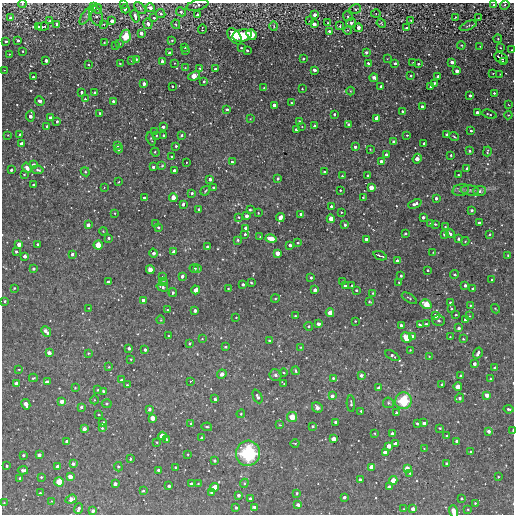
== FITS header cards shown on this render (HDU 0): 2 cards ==
NAXIS1  =                  512
NAXIS2  =                  512

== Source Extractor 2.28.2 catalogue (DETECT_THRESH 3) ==
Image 512 x 512 px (HDU 0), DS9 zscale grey, 1 PNG px = 1 image px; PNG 516 x 516 px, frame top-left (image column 1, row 512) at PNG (2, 3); each listed source drawn as its Kron ellipse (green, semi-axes under 4 px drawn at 4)
Background 2480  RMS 120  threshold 359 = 3 sigma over >= 5 px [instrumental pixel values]
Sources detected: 457; all 457 listed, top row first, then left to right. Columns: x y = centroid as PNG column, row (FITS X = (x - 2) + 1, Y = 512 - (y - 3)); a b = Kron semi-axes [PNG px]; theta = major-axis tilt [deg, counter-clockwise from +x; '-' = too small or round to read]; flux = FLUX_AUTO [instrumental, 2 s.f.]
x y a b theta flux
22 4 4 3 - 8200
124 4 3 3 - 11000
197 5 11 5 15 23000
494 5 3 3 - 18000
505 5 5 4 - 14000
93 7 3 3 - 47000
140 8 7 4 -48 16000
150 8 5 4 - 53000
98 9 5 3 - 9100
125 9 4 3 - 26000
355 9 6 4 11 16000
181 12 5 4 - 28000
376 13 5 3 - 7600
161 14 5 4 - 20000
197 15 3 3 - 15000
315 15 3 3 - 42000
86 16 10 4 57 17000
96 16 10 6 -70 38000
135 16 6 3 -74 32000
348 16 5 4 - 14000
455 17 3 2 - 5300
10 18 4 3 - 32000
154 18 3 3 - 14000
478 18 2 2 - 5300
411 20 2 2 - 5300
50 21 4 4 - 11000
112 21 4 4 - 45000
310 21 3 3 - 8400
328 23 4 3 - 5500
351 23 5 5 - 22000
381 23 5 3 - 7800
56 24 4 3 - 20000
104 24 4 3 - 9400
148 24 5 4 - 26000
176 24 5 3 - 6900
314 24 4 3 - 58000
43 26 6 3 10 17000
274 26 5 3 - 7300
340 26 3 2 - 12000
468 26 9 4 21 16000
38 27 3 2 - 10000
358 28 4 3 - 37000
407 28 3 3 - 27000
202 29 5 2 - 5900
348 30 4 3 - 8200
329 31 3 3 - 18000
141 33 4 3 - 47000
251 34 5 5 - 130000
242 35 10 6 11 430000
125 36 6 5 - 180000
235 36 9 5 -51 290000
498 39 4 4 - 8000
18 40 3 3 - 24000
172 40 3 3 - 7900
6 41 3 3 - 21000
104 42 2 2 - 5500
119 44 3 3 - 12000
115 45 3 2 - 11000
461 45 4 3 - 7000
480 46 2 2 - 5200
185 47 3 3 - 13000
241 48 3 3 - 9400
501 48 3 2 - 6000
247 50 3 3 - 14000
512 50 3 3 - 8200
23 51 3 3 - 9900
186 51 3 3 - 9700
366 52 3 3 - 26000
169 53 3 3 - 38000
9 54 2 2 - 4500
501 58 7 5 -29 40000
136 59 3 3 - 12000
303 59 3 2 - 11000
387 59 2 2 - 4200
46 60 3 3 - 36000
132 61 3 3 - 7700
162 61 3 3 - 29000
452 62 3 3 - 39000
503 62 4 2 - 13000
121 63 4 2 - 7900
174 63 2 2 - 4200
368 63 3 3 - 22000
395 63 3 3 - 20000
413 63 2 2 - 6900
418 64 3 3 - 17000
88 65 3 2 - 6000
185 68 4 4 - 7200
200 68 3 2 - 8100
215 69 3 3 - 17000
4 70 2 2 - 4700
314 70 4 3 - 44000
457 71 4 3 - 46000
493 73 2 2 - 4500
500 74 2 2 - 4300
194 76 6 4 25 110000
411 76 3 2 - 7500
438 76 3 3 - 20000
33 77 3 3 - 13000
374 78 4 3 - 33000
204 81 3 3 - 16000
434 83 3 3 - 10000
144 84 3 3 - 37000
172 86 3 2 - 12000
381 86 3 3 - 16000
431 87 3 3 - 21000
264 88 3 3 - 6400
302 89 3 2 - 8300
350 91 4 3 - 6400
82 92 3 3 - 22000
95 93 3 3 - 12000
494 93 3 3 - 11000
470 95 3 3 - 19000
85 99 3 3 - 9700
40 101 5 3 - 20000
113 101 3 3 - 19000
291 103 3 2 - 9300
274 105 3 3 - 37000
509 105 3 2 - 13000
422 107 3 3 - 29000
227 109 3 3 - 16000
402 111 3 3 - 13000
477 112 3 3 - 34000
100 113 3 3 - 9700
334 114 3 3 - 18000
489 114 7 3 -18 10000
508 115 4 4 - 7500
30 116 5 3 - 49000
51 118 3 3 - 47000
377 118 4 3 - 61000
250 119 3 2 - 6100
57 121 3 3 - 19000
300 121 3 3 - 16000
349 125 3 3 - 37000
47 126 3 3 - 12000
315 126 3 3 - 26000
163 127 3 3 - 28000
302 127 2 2 - 5200
296 129 3 3 - 23000
471 131 3 3 - 14000
155 132 3 2 - 7300
20 134 3 3 - 14000
447 134 3 3 - 24000
8 135 2 2 - 4800
156 135 3 3 - 8400
181 135 4 4 - 18000
407 135 3 3 - 10000
164 136 3 3 - 21000
454 137 5 3 - 8000
151 139 7 3 -72 9000
393 142 3 3 - 23000
22 144 4 4 - 57000
424 144 3 3 - 33000
117 145 3 3 - 20000
176 146 3 3 - 17000
355 147 3 3 - 26000
119 149 4 3 - 12000
370 149 3 2 - 5400
469 151 3 3 - 9900
487 151 5 2 - 9600
155 152 4 2 - 11000
386 155 3 3 - 42000
451 155 3 2 - 11000
171 156 3 2 - 7900
417 159 5 4 - 70000
381 161 3 3 - 29000
186 162 3 2 - 8000
232 162 3 3 - 13000
33 164 3 3 - 23000
162 166 4 3 - 8900
153 167 3 3 - 19000
27 168 5 4 - 44000
467 169 3 3 - 40000
11 170 3 3 - 16000
38 170 6 4 -8 16000
174 171 3 3 - 39000
85 172 5 4 - 7800
324 172 3 2 - 11000
24 174 3 2 - 8200
368 175 3 3 - 11000
458 175 3 2 - 8900
342 176 4 3 - 7600
278 178 3 3 - 14000
210 179 3 3 - 44000
119 182 2 2 - 6300
34 185 3 3 - 14000
104 187 3 3 - 6000
213 187 3 3 - 8900
371 187 4 4 - 66000
340 190 3 3 - 10000
461 190 8 6 14 20000
470 190 9 5 -4 19000
205 191 5 3 - 8700
479 191 6 5 - 21000
192 193 3 3 - 15000
144 197 3 3 - 21000
363 197 3 2 - 7200
173 198 4 4 - 83000
436 198 3 3 - 25000
183 204 4 3 - 27000
415 204 7 4 22 32000
331 206 3 3 - 17000
199 209 3 3 - 16000
250 210 3 3 - 12000
472 210 3 2 - 11000
341 212 2 2 - 6800
115 213 2 2 - 6400
258 213 3 2 - 5000
301 214 3 3 - 34000
246 216 3 3 - 37000
239 217 3 2 - 9900
280 217 4 3 - 41000
423 217 3 3 - 26000
331 219 4 4 - 87000
431 223 4 3 - 10000
479 223 3 3 - 34000
155 224 3 3 - 6600
435 224 3 3 - 7700
88 225 4 3 - 41000
345 225 3 3 - 18000
158 227 4 3 - 11000
445 227 3 2 - 6000
246 228 4 3 - 45000
103 231 4 3 - 7400
405 233 3 3 - 12000
245 234 3 3 - 17000
444 234 3 3 - 24000
450 234 4 3 - 24000
489 234 3 2 - 9400
260 237 3 3 - 5900
109 238 3 3 - 14000
271 238 6 4 -15 86000
367 239 4 3 - 48000
459 239 4 4 - 13000
238 240 4 3 - 11000
465 241 4 4 - 7600
298 243 3 3 - 13000
19 244 4 4 - 52000
38 244 3 3 - 22000
98 245 4 4 - 100000
290 245 3 3 - 34000
207 247 3 3 - 14000
16 251 3 3 - 21000
174 252 4 3 - 48000
433 252 3 2 - 4400
153 253 4 3 - 36000
277 253 4 4 - 70000
72 254 3 3 - 25000
508 255 3 3 - 9900
25 256 3 3 - 36000
380 256 7 2 -20 20000
397 261 3 3 - 31000
194 268 4 3 - 17000
33 269 3 3 - 16000
197 269 4 3 - 25000
150 270 4 4 - 47000
428 270 3 2 - 11000
454 274 4 3 - 8900
182 276 3 3 - 31000
401 276 3 3 - 14000
163 277 3 3 - 18000
311 278 4 3 - 11000
492 280 3 3 - 12000
108 282 3 3 - 28000
163 282 4 4 - 12000
251 282 3 2 - 12000
343 282 3 3 - 14000
399 282 2 2 - 6000
243 284 3 3 - 20000
352 285 3 2 - 6800
465 285 3 3 - 24000
345 286 4 3 - 27000
162 287 6 4 -17 21000
14 288 3 3 - 7400
228 288 4 3 - 9200
472 289 3 3 - 11000
196 290 4 4 - 64000
315 290 3 3 - 36000
356 290 3 3 - 11000
173 293 4 3 - 20000
373 293 3 3 - 8400
275 298 4 4 - 10000
409 298 8 4 -32 11000
143 300 3 3 - 34000
5 301 3 3 - 12000
369 302 4 2 - 8800
450 303 4 3 - 13000
426 304 6 4 -32 120000
470 305 3 3 - 7400
89 308 2 2 - 5800
451 308 3 3 - 9000
496 309 5 2 - 7400
167 310 3 3 - 6100
195 311 3 3 - 30000
330 313 4 4 - 86000
435 315 4 4 - 50000
456 315 3 3 - 10000
295 316 3 2 - 9300
470 316 4 2 - 4700
236 317 2 2 - 4000
161 320 4 3 - 6200
439 320 6 5 - 18000
465 320 3 3 - 14000
355 321 3 3 - 7700
318 324 3 3 - 36000
426 324 3 3 - 15000
401 325 3 3 - 32000
420 325 4 3 - 18000
309 326 4 4 - 13000
459 328 3 3 - 29000
46 331 6 3 -47 45000
169 336 3 2 - 7600
412 336 4 4 - 32000
450 337 2 2 - 5600
406 338 6 4 -51 130000
202 339 3 3 - 6400
463 339 3 3 - 9300
269 340 3 3 - 13000
189 343 3 3 - 14000
225 347 3 3 - 17000
301 347 4 4 - 7300
129 348 3 3 - 27000
145 350 3 3 - 24000
410 350 3 3 - 5800
49 353 4 3 - 54000
88 353 4 3 - 9700
478 353 6 3 57 25000
392 356 8 4 -31 21000
429 356 4 2 - 4800
131 359 4 3 - 7500
474 364 3 3 - 34000
109 367 3 3 - 8300
495 368 3 3 - 26000
19 369 4 2 - 6600
295 371 4 3 - 14000
284 372 4 2 - 7400
222 374 5 4 - 35000
275 375 6 5 - 24000
361 375 3 3 - 27000
461 376 3 3 - 22000
33 378 4 3 - 9100
333 378 4 3 - 13000
490 379 3 3 - 11000
121 380 3 3 - 13000
47 382 4 3 - 44000
190 382 3 2 - 8600
16 383 4 3 - 43000
284 383 4 2 - 6500
442 384 3 3 - 16000
127 385 3 3 - 9700
458 387 4 4 - 79000
75 388 3 3 - 6800
379 388 3 3 - 38000
98 390 3 2 - 10000
103 391 3 3 - 17000
487 395 4 3 - 47000
257 396 7 4 -65 25000
332 396 4 3 - 29000
460 398 4 4 - 22000
215 399 3 3 - 18000
94 400 4 3 - 5800
403 401 8 8 - 290000
62 402 4 4 - 64000
388 403 5 5 - 12000
26 404 5 3 - 63000
107 404 5 4 - 10000
351 404 8 3 -87 15000
81 407 3 3 - 25000
317 408 6 5 - 36000
149 409 3 3 - 27000
508 409 5 3 - 19000
361 411 3 3 - 11000
397 413 3 3 - 42000
241 414 4 4 - 10000
99 415 3 2 - 6600
292 417 5 5 - 110000
152 418 4 4 - 71000
335 422 3 3 - 16000
103 423 4 3 - 44000
191 423 4 4 - 7500
417 423 3 3 - 14000
424 423 3 3 - 31000
280 425 3 3 - 5900
313 426 3 3 - 11000
207 427 5 4 - 12000
102 428 3 3 - 9200
440 428 3 3 - 9000
84 429 4 3 - 26000
513 430 3 2 - 13000
489 431 3 3 - 36000
375 433 4 2 - 6700
392 433 3 3 - 24000
162 436 4 4 - 89000
447 436 3 3 - 14000
202 438 3 3 - 12000
166 439 3 2 - 9000
333 439 4 4 - 62000
67 441 3 3 - 25000
457 441 3 3 - 33000
157 442 2 2 - 7200
295 443 4 3 - 6000
396 444 4 4 - 69000
389 446 4 4 - 54000
424 449 4 3 - 6500
385 452 4 3 - 51000
471 452 3 2 - 9900
248 453 12 12 - 560000
188 454 2 2 - 5900
23 455 3 3 - 14000
39 455 3 3 - 37000
130 459 3 3 - 11000
215 460 3 3 - 23000
73 464 3 3 - 24000
447 464 3 3 - 16000
7 466 3 3 - 11000
57 467 3 3 - 41000
118 467 5 4 - 10000
175 467 3 2 - 7400
372 467 4 4 - 76000
407 468 4 4 - 64000
23 470 5 3 - 29000
158 470 3 3 - 16000
410 473 3 3 - 7200
70 476 4 4 - 60000
41 477 3 3 - 9600
498 477 2 2 - 6100
20 478 3 3 - 34000
360 480 3 3 - 28000
393 480 4 4 - 86000
59 482 4 4 - 110000
244 483 4 4 - 9100
115 484 3 3 - 40000
191 484 3 3 - 34000
198 484 4 2 - 6200
169 486 3 3 - 27000
214 487 4 4 - 80000
389 487 4 3 - 41000
143 491 3 3 - 14000
211 492 3 3 - 17000
40 493 3 3 - 10000
297 493 3 3 - 12000
239 495 3 3 - 24000
344 497 3 3 - 24000
250 498 3 3 - 18000
462 498 3 3 - 9800
71 499 6 4 21 58000
52 501 4 3 - 6100
4 503 4 3 - 5700
475 503 3 2 - 6600
298 505 4 3 - 36000
236 508 3 3 - 12000
255 508 4 3 - 38000
79 509 5 3 - 29000
404 509 3 3 - 5800
413 509 4 4 - 48000
468 509 3 3 - 6600
93 511 4 3 - 33000
454 511 6 4 -74 53000
At the frame edge (FLAGS 8, measured only in part): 8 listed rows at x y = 22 4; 124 4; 197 5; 494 5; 150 8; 512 50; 513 430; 454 511